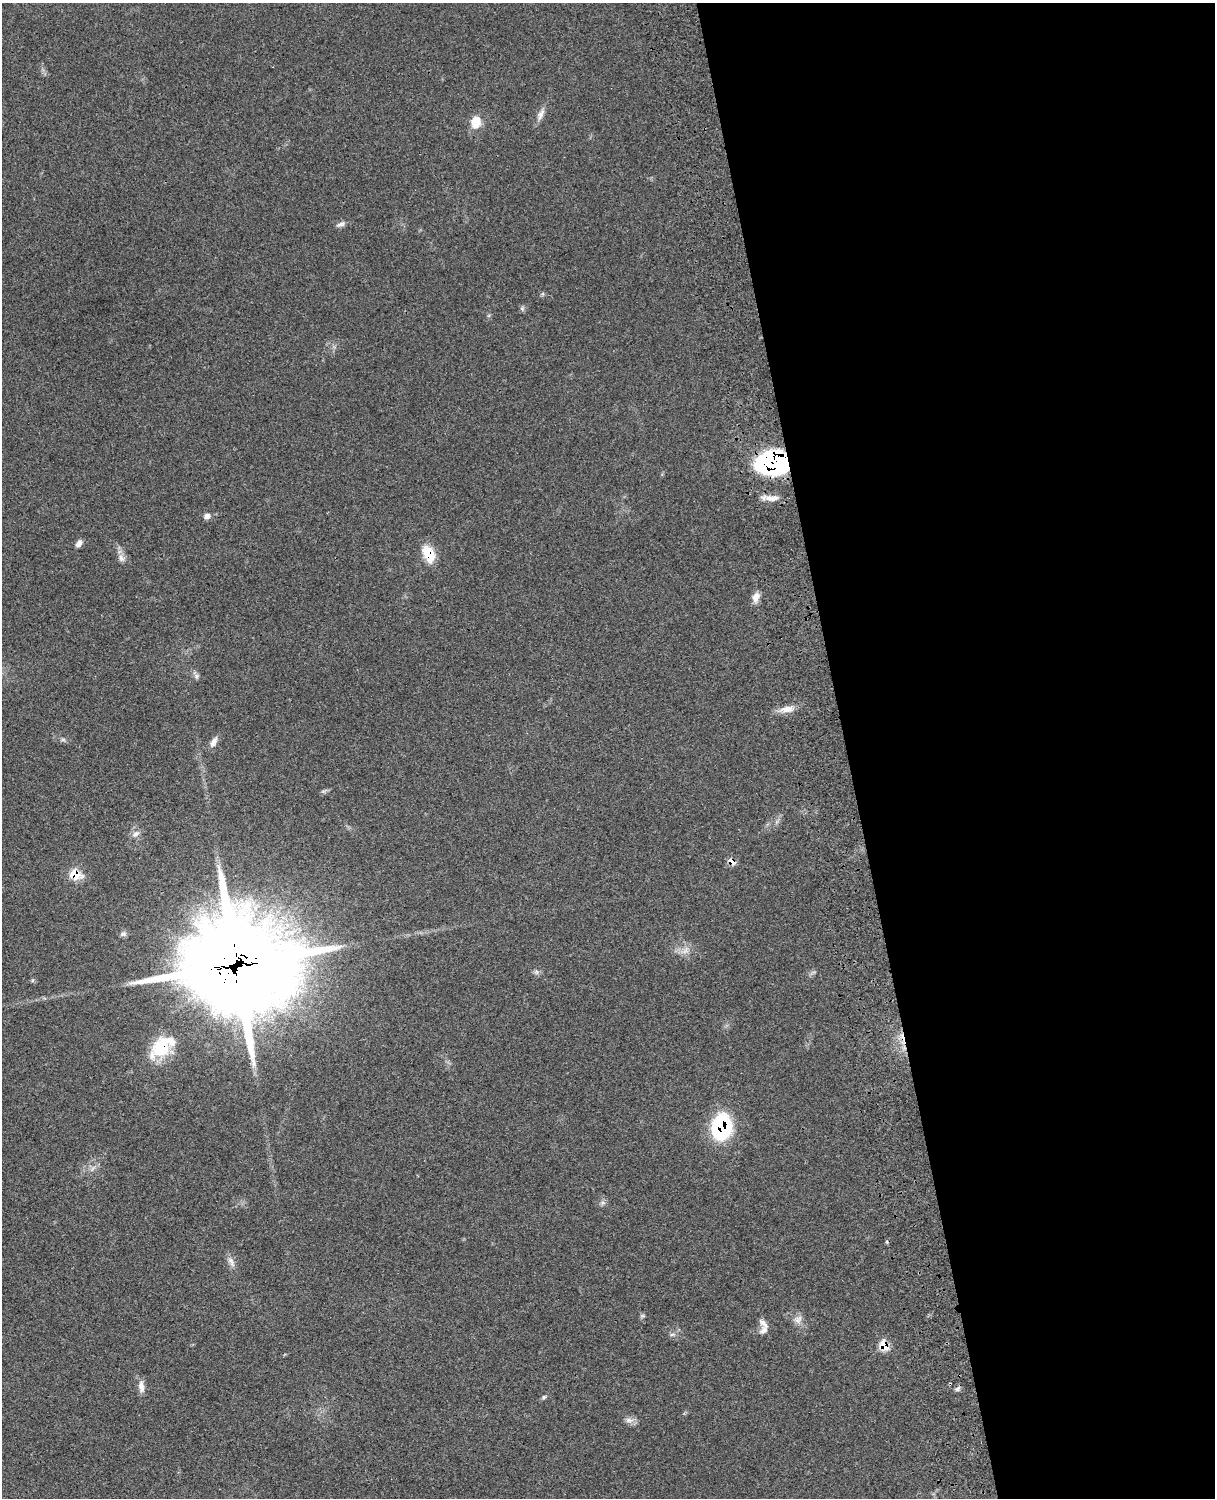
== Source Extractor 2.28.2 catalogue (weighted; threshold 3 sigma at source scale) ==
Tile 8 of 4 x 3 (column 4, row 2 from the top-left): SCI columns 3764-4976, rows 1774-3269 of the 5092 x 4930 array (HDU 1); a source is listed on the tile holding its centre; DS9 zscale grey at full resolution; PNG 1217 x 1500 px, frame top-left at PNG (2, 3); no overlay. Shown black and unused: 30% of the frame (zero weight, under 3 of 4 exposures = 6% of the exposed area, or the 3 px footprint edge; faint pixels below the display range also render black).
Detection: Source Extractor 2.28.2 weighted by HDU 2 'WHT'; one run over the whole footprint, this tile lists its part. Background 0.0849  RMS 0.006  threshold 0.027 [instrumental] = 3 sigma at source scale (4.5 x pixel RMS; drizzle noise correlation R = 1.50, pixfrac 1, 0.05/0.05 arcsec/px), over >= 5 px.
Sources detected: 39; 1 cosmic-ray / hot-pixel residue — not listed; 2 inside a brighter listed object's ellipse — not listed separately; the other 36 listed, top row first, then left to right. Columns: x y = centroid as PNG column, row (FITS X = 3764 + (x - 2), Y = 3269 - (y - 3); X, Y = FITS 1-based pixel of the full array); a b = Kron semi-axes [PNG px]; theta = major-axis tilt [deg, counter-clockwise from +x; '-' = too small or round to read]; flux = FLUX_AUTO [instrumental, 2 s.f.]
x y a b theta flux
541 114 18 7 68 3.7
476 122 14 12 85 8.7
341 224 13 6 22 2.2
522 309 7 4 -19 0.96
773 462 25 18 2 130
772 498 20 8 1 5.2
207 516 9 8 - 2.4
79 543 9 6 53 2.8
429 554 19 11 -63 14
121 558 11 7 -62 2.9
756 597 13 8 74 4.1
196 676 8 6 -22 1.7
787 709 21 9 8 5.6
63 740 7 4 0 1.1
214 742 14 7 63 3.5
136 834 12 7 37 2.8
731 861 8 6 -39 4.9
75 874 10 8 -25 15
123 934 9 6 26 1.6
685 951 12 7 60 3.5
236 965 41 31 3 10000
537 972 7 4 -89 1.2
161 1048 26 19 47 28
721 1127 19 15 86 74
93 1168 11 4 58 1.7
603 1203 7 4 -19 1.2
231 1262 17 7 -64 3.2
643 1316 7 4 0 0.88
798 1319 13 9 40 3.7
763 1330 12 9 37 3.1
672 1334 8 4 9 1.2
884 1345 9 7 -63 13
141 1387 17 8 -84 4.1
957 1389 9 5 45 1.5
544 1397 5 5 - 0.93
629 1420 13 7 -4 2.8
Overlapping masked pixels (flux is a lower limit): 8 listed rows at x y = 773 462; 429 554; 731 861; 75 874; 236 965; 161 1048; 721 1127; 884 1345